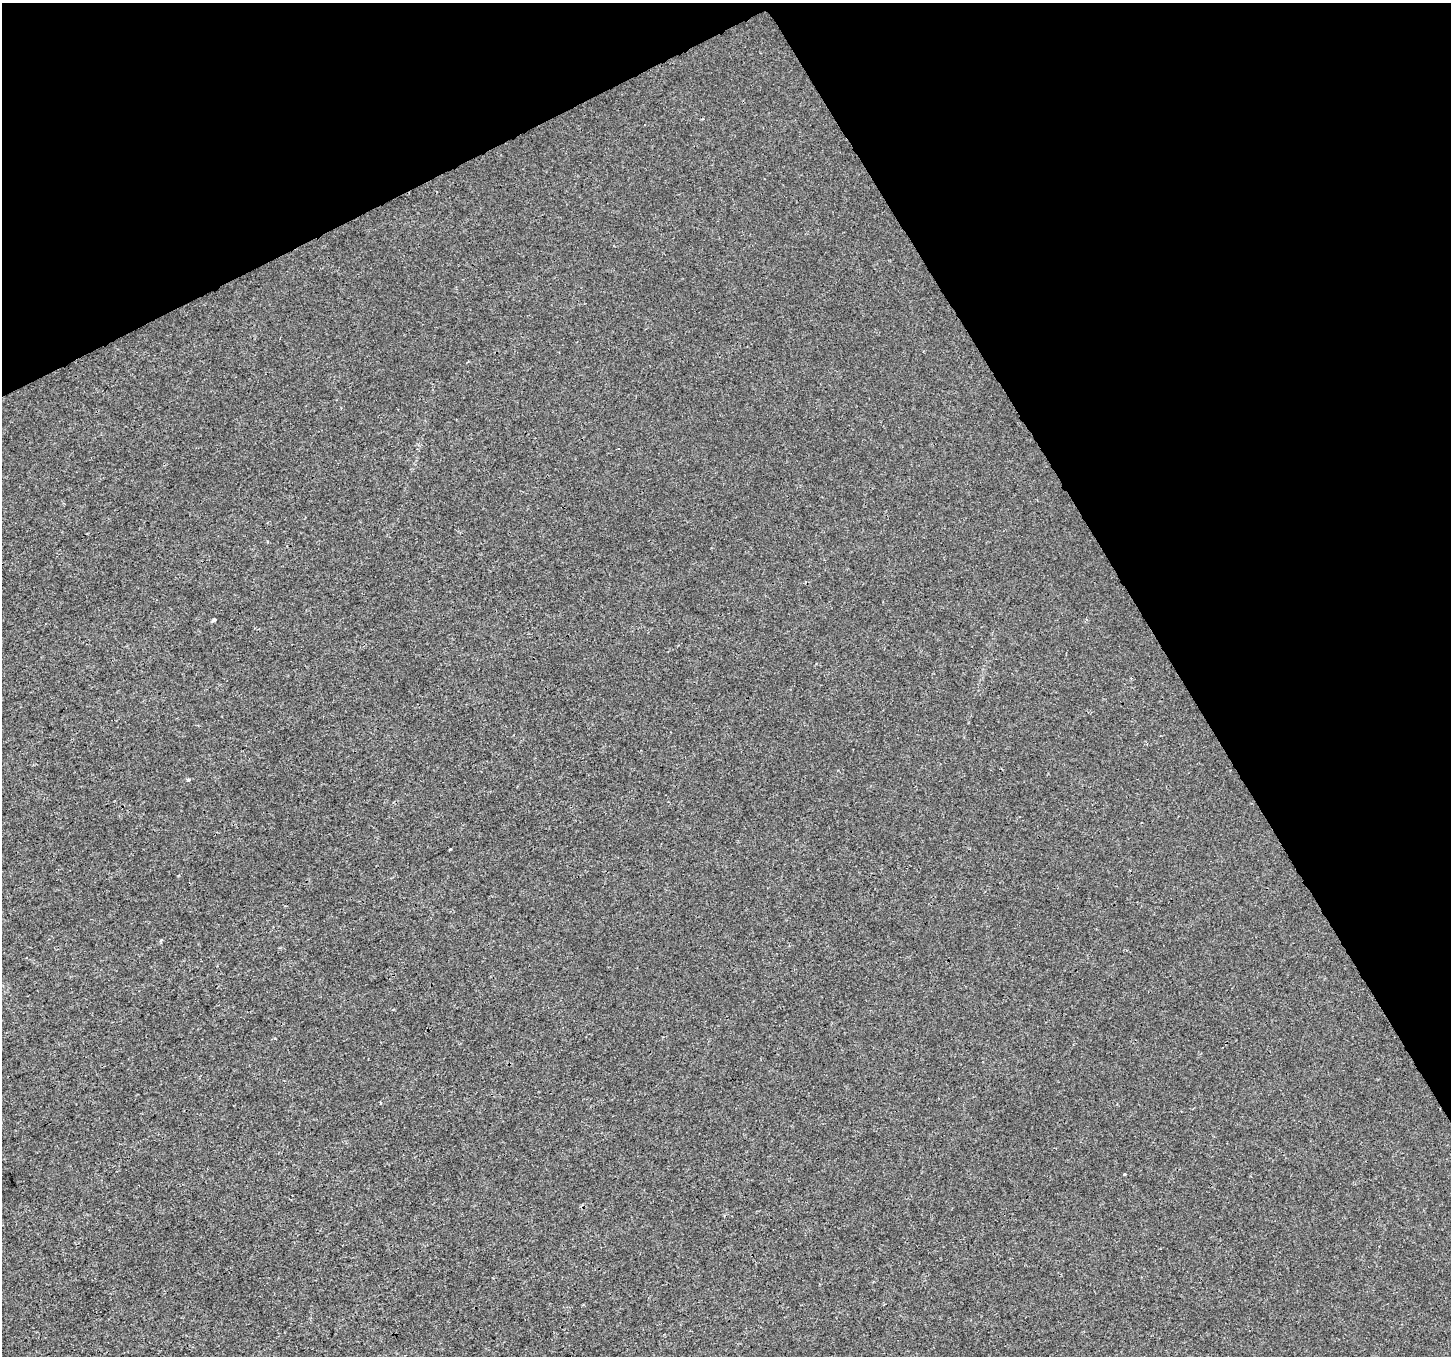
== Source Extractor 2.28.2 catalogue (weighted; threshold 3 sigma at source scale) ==
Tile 3 of 4 x 4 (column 3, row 1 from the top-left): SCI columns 2899-4347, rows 4170-5523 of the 5801 x 5689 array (HDU 1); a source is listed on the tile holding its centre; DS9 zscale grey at full resolution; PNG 1453 x 1358 px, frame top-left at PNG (2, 3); no overlay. Shown black and unused: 27% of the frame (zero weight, under 3 of 4 exposures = <1% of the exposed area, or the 3 px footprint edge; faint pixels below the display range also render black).
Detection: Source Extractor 2.28.2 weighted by HDU 2 'WHT'; one run over the whole footprint, this tile lists its part. Background 3.68e-05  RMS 0.0016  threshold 0.00711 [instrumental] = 3 sigma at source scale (4.5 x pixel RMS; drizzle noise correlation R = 1.50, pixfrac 1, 0.0396/0.0396 arcsec/px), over >= 5 px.
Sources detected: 4; all 4 listed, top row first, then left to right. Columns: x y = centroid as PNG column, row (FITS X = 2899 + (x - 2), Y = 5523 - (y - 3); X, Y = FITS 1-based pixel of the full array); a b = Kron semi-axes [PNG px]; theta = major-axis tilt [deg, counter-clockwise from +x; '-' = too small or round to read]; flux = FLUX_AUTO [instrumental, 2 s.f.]
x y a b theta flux
214 620 4 3 - 0.46
188 780 4 3 - 0.27
450 849 3 2 - 0.17
1124 1174 3 3 - 0.33